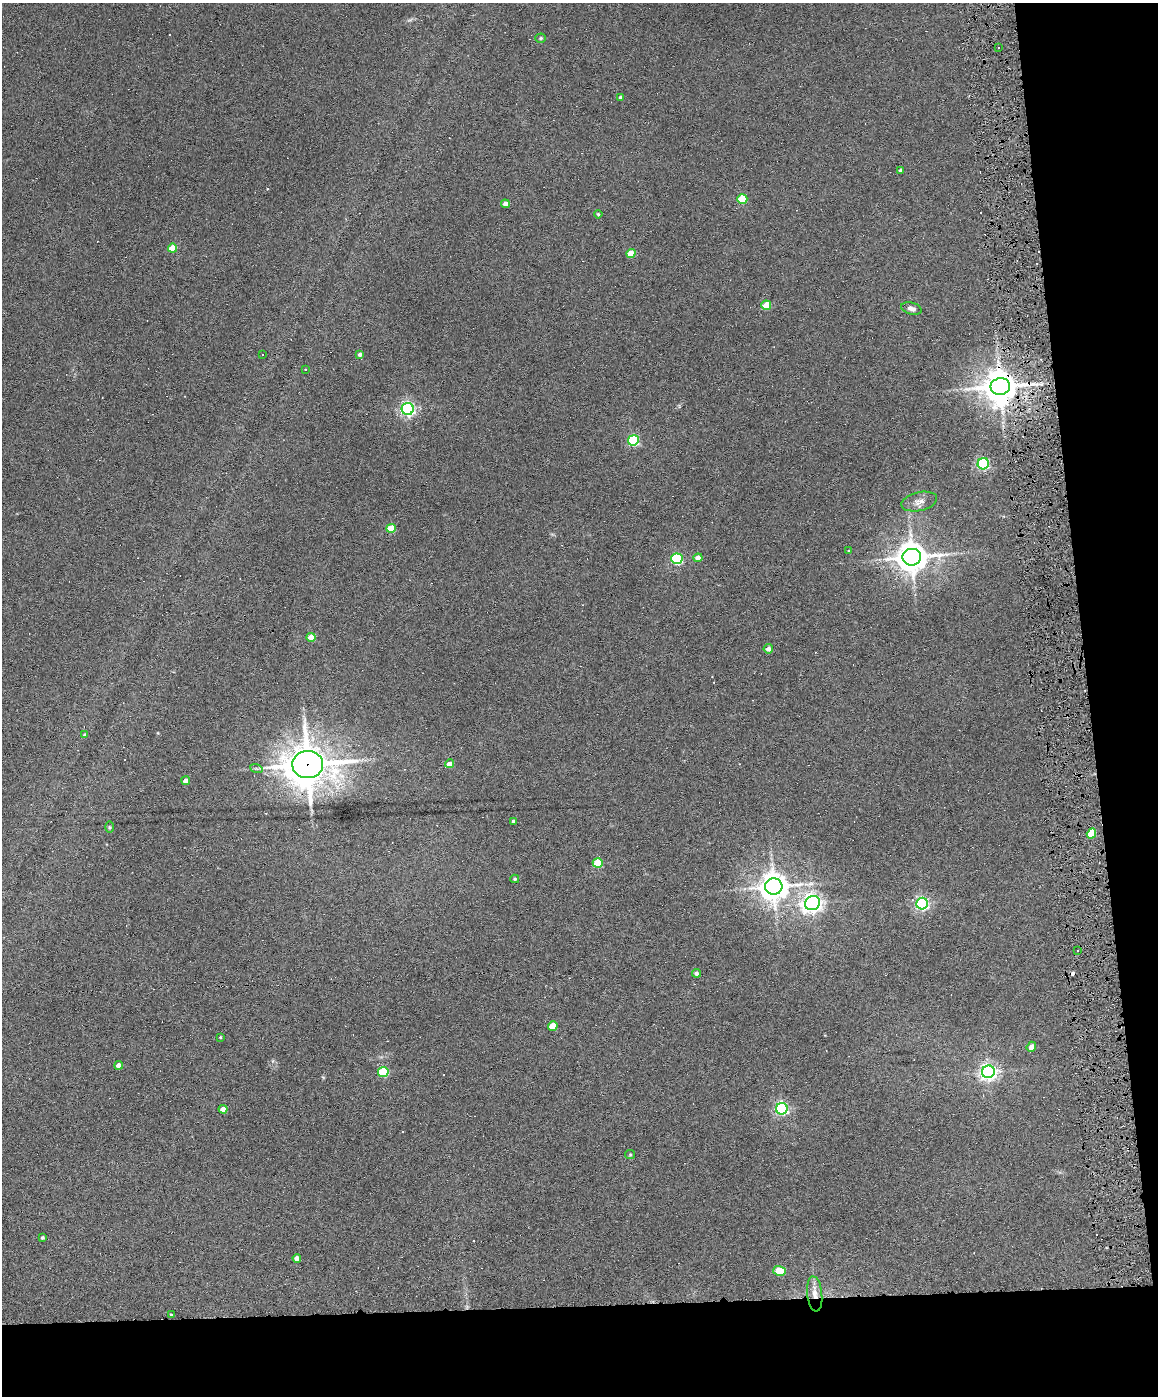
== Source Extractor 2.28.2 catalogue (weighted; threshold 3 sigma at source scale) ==
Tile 12 of 4 x 3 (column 4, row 3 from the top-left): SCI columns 3467-4622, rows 238-1631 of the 4622 x 4551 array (HDU 1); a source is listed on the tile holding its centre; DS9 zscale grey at full resolution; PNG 1160 x 1398 px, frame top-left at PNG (2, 3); each listed source drawn as its Kron ellipse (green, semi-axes under 4 px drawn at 4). Shown black and unused: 13% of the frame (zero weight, under 6 of 12 exposures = <1% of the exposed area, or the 3 px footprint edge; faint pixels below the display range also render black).
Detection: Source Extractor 2.28.2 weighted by HDU 2 'WHT'; one run over the whole footprint, this tile lists its part. Background 0.0669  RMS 0.0034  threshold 0.0138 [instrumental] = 3 sigma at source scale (4.09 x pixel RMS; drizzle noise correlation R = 1.36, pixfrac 0.8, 0.05/0.05 arcsec/px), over >= 5 px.
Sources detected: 76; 1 inside a brighter object's white glare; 20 cosmic-ray / hot-pixel residue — neither listed nor drawn; the other 55 listed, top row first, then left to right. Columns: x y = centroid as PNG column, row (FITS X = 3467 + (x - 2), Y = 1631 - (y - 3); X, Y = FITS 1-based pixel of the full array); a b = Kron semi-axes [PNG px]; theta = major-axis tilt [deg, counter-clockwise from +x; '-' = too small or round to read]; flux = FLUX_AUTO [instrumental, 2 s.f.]
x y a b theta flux
541 38 5 4 - 0.38
998 48 3 3 - 0.64
620 97 4 3 - 0.69
901 171 3 3 - 0.77
742 199 5 5 - 15
505 204 4 4 - 2
598 214 4 4 - 0.39
173 248 5 4 - 6.6
631 253 4 4 - 6.3
766 305 5 4 - 8.3
911 308 10 6 -16 1.3
262 354 2 2 - 0.23
360 354 4 3 - 0.93
305 369 2 2 - 0.24
1000 387 10 8 8 650
408 409 6 6 - 69
633 440 5 5 - 29
983 464 6 5 - 43
919 502 18 9 13 2.3
391 528 5 4 - 8.7
849 551 3 3 - 0.21
912 557 9 8 - 550
698 558 4 4 - 2.3
677 559 5 5 - 36
311 637 4 4 - 7
768 649 5 4 - 1.5
85 735 4 4 - 0.65
308 764 15 13 -1 870
450 764 4 4 - 2.3
256 768 6 4 -20 0.51
186 781 4 4 - 1.8
513 821 3 3 - 0.6
109 827 6 4 -90 0.31
1091 834 5 4 - 9.4
598 863 5 5 - 12
515 879 4 4 - 0.38
774 886 8 8 - 460
813 903 8 7 - 150
922 904 6 5 - 68
1077 950 2 2 - 0.35
696 973 4 4 - 0.74
553 1026 5 4 - 6.8
220 1037 4 3 - 0.3
1031 1047 5 4 - 1.6
119 1065 4 4 - 2.4
383 1072 5 5 - 20
988 1072 6 6 - 130
223 1109 4 4 - 2.6
782 1109 6 5 - 58
630 1155 5 4 - 0.34
42 1238 3 3 - 0.5
297 1258 4 4 - 1.8
780 1271 6 5 - 9.3
815 1294 17 7 -84 3
171 1315 3 3 - 0.44
Overlapping masked pixels (flux is a lower limit): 3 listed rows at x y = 1000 387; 308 764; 815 1294